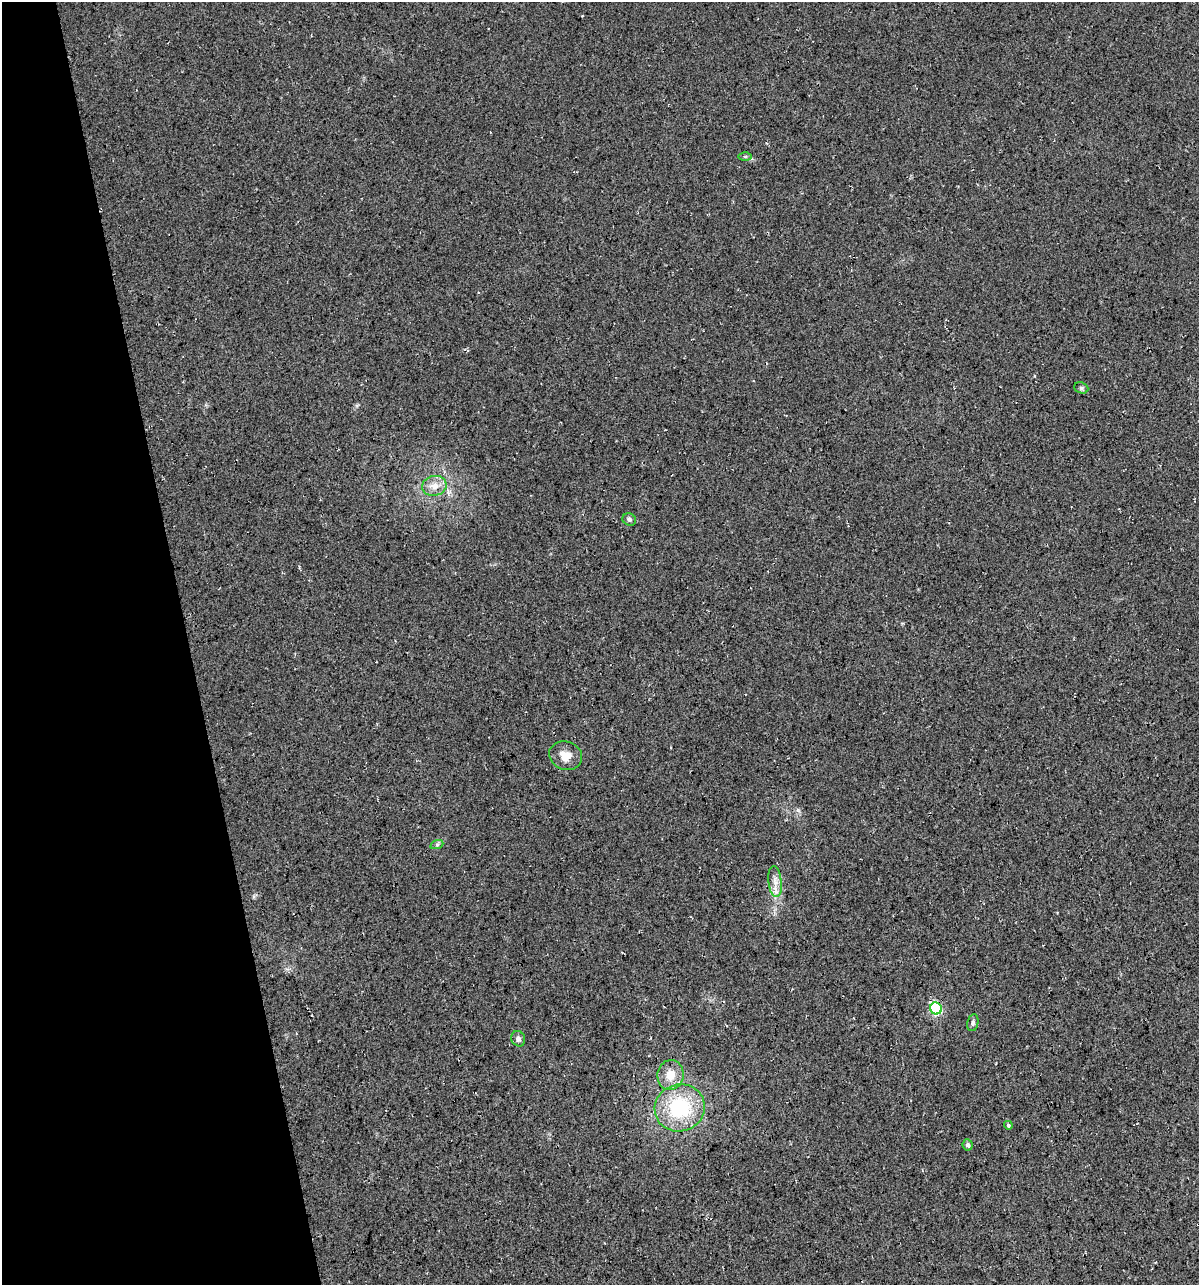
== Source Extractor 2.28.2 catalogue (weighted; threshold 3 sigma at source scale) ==
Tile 5 of 4 x 4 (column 1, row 2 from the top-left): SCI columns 45-1241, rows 2565-3847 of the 4927 x 5129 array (HDU 1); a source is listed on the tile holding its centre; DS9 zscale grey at full resolution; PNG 1201 x 1287 px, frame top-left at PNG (2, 2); each listed source drawn as its Kron ellipse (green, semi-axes under 4 px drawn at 4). Shown black and unused: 16% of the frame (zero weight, under 3 of 4 exposures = <1% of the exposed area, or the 3 px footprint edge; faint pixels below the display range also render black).
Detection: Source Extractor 2.28.2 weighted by HDU 2 'WHT'; one run over the whole footprint, this tile lists its part. Background 0.0217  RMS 0.008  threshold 0.0359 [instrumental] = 3 sigma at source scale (4.5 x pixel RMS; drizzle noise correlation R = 1.50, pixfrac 1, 0.0396/0.0396 arcsec/px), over >= 5 px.
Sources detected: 14; all 14 listed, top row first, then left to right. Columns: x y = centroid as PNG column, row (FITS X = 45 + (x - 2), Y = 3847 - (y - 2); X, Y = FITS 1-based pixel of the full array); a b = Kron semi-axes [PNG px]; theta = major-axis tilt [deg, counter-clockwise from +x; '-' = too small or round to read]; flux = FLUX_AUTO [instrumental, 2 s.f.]
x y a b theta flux
745 156 6 4 0 1.3
1081 388 7 5 -21 1.6
434 486 12 10 10 7.9
629 520 7 6 - 2.1
566 756 17 14 -20 10
437 844 6 4 19 1.5
775 882 15 6 -84 5.9
936 1008 6 5 - 90
973 1023 8 5 78 2.1
518 1039 8 6 -66 2.9
670 1075 15 13 81 12
680 1108 25 23 21 59
1008 1125 4 4 - 1.4
968 1145 6 5 - 2.5
Overlapping masked pixels (flux is a lower limit): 1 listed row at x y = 936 1008